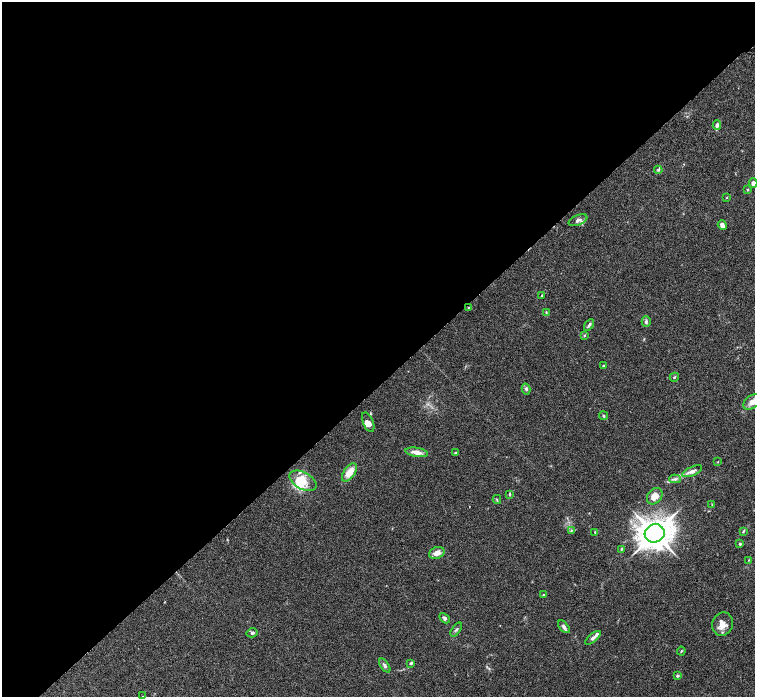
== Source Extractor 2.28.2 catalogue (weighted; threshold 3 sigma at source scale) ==
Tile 5 of 4 x 4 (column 1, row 2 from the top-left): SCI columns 5-1510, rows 3085-4474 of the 6028 x 6026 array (HDU 1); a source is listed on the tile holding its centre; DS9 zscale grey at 2 x 2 block average (1 PNG px = mean of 2 x 2 image px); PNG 757 x 699 px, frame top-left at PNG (2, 2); each listed source drawn as its Kron ellipse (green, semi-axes under 4 px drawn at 4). Shown black and unused: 55% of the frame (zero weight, under 3 of 6 exposures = <1% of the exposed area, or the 3 px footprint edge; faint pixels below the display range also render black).
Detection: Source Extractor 2.28.2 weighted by HDU 2 'WHT'; one run over the whole footprint, this tile lists its part. Background 0.0444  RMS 0.0034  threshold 0.0139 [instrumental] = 3 sigma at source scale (4.09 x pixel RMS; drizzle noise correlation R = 1.36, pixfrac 0.8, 0.05/0.05 arcsec/px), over >= 5 px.
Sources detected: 57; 7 inside a brighter listed object's ellipse — not listed separately; the other 50 listed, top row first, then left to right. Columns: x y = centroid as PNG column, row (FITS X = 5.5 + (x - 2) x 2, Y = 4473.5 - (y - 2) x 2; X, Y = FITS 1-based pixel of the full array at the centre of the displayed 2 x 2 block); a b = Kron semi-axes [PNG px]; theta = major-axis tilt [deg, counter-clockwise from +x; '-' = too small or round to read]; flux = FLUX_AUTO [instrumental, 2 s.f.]
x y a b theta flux
717 125 4 3 - 2.2
658 170 4 3 - 0.85
753 183 5 4 - 2
748 189 3 3 - 0.57
727 198 3 2 - 0.4
578 220 10 5 22 2.7
722 225 5 4 - 3.5
541 296 3 2 - 0.51
468 308 3 2 - 0.42
546 313 4 3 - 0.61
646 322 5 4 - 1.4
589 325 6 3 55 1.9
585 335 3 3 - 0.87
604 366 3 3 - 1.5
674 377 5 3 - 0.75
526 389 5 4 - 1.4
752 402 10 6 34 5.9
604 416 4 3 - 1
368 422 10 5 -67 4.5
417 452 11 4 -9 5.1
455 453 3 2 - 0.66
718 462 2 2 - 0.33
692 471 11 4 24 3.4
349 472 10 5 54 8.2
675 479 6 4 -1 1.6
303 481 15 8 -29 17
510 494 4 3 - 0.76
655 496 9 7 52 6.3
497 499 4 3 - 0.68
712 505 3 2 - 0.37
571 531 4 3 - 0.7
743 531 4 2 - 0.6
595 532 2 2 - 0.4
655 533 10 9 - 1000
740 544 3 3 - 0.9
621 549 3 3 - 0.72
437 553 8 5 22 5
749 560 3 2 - 0.56
544 595 3 3 - 0.64
444 618 6 4 -44 1.7
723 624 12 10 66 7.2
564 627 7 4 -49 2
456 630 8 2 55 1.2
252 633 5 4 - 1.5
593 638 9 4 40 2.5
681 651 4 2 - 0.52
411 663 3 2 - 1.1
385 665 8 4 -55 2
677 676 4 3 - 1.1
142 696 2 2 - 0.35
Isophote crosses this tile's border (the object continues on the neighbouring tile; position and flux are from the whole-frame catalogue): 3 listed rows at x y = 753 183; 752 402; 142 696